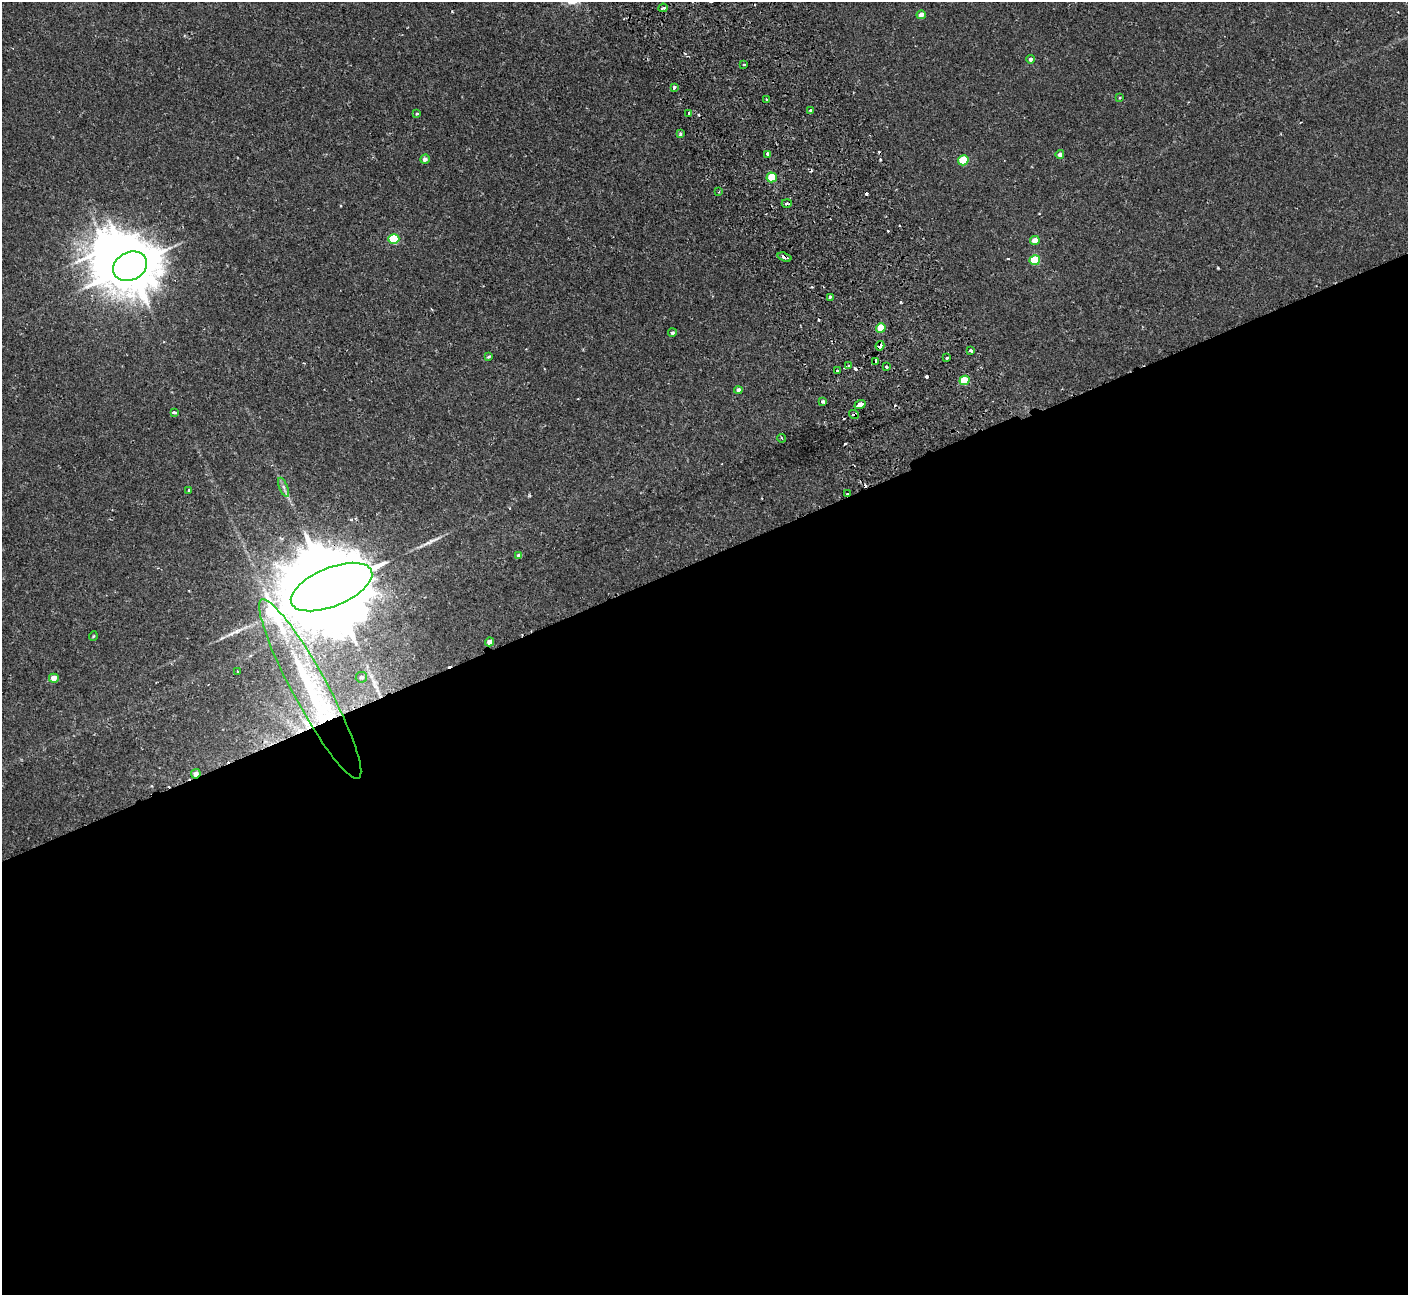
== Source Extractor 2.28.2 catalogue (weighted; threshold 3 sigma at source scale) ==
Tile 15 of 4 x 4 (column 3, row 4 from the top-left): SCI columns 2868-4273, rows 187-1479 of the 5737 x 5674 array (HDU 1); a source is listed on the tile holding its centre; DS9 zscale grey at full resolution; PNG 1410 x 1297 px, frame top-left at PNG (2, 2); each listed source drawn as its Kron ellipse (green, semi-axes under 4 px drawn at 4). Shown black and unused: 57% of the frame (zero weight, under 2 of 3 exposures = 3% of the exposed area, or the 3 px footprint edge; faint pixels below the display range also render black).
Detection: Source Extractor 2.28.2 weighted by HDU 2 'WHT'; one run over the whole footprint, this tile lists its part. Background 0.0296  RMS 0.0027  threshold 0.012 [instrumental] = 3 sigma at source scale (4.5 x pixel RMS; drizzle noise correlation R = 1.50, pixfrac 1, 0.05/0.05 arcsec/px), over >= 5 px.
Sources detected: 70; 1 inside a brighter object's white glare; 15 cosmic-ray / hot-pixel residue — neither listed nor drawn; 1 inside a brighter listed object's ellipse — not listed separately; the other 53 listed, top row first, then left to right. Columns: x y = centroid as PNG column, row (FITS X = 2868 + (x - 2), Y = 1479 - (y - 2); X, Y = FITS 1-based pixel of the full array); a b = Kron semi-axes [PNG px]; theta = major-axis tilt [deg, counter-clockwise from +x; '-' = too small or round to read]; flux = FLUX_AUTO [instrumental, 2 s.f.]
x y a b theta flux
663 8 5 3 - 0.78
921 15 4 4 - 1.5
1030 59 4 4 - 0.6
744 65 3 3 - 0.63
674 88 3 3 - 0.81
1120 98 4 3 - 0.36
766 100 3 3 - 0.48
811 110 4 3 - 0.48
417 113 3 3 - 0.52
689 113 4 3 - 0.57
680 134 3 3 - 0.65
768 154 4 3 - 1.7
1060 154 4 4 - 0.95
425 159 5 4 - 1.2
963 160 5 5 - 12
772 177 5 5 - 9.5
719 192 3 2 - 0.25
787 203 5 3 - 1
394 239 5 5 - 15
1035 240 5 4 - 2.2
785 257 7 3 -18 1.4
1035 260 5 5 - 12
130 266 18 14 27 1400
830 297 4 3 - 0.77
881 328 5 4 - 6.7
672 333 4 4 - 0.51
880 346 5 3 - 1.4
971 350 3 3 - 1.4
489 356 3 3 - 0.49
946 358 3 3 - 1
875 361 3 2 - 0.46
848 365 4 3 - 0.53
887 367 3 2 - 0.47
837 371 3 3 - 0.5
964 380 5 4 - 8.8
738 390 4 4 - 0.81
823 401 4 3 - 0.54
860 405 5 4 - 6.5
174 413 4 3 - 1.1
854 414 5 4 - 2.8
782 438 4 3 - 0.45
284 487 10 3 -68 0.71
189 490 3 3 - 0.23
847 494 3 2 - 0.37
519 556 4 4 - 1.2
331 587 43 19 22 8200
93 636 5 3 - 0.24
490 642 4 4 - 2.4
238 672 3 3 - 0.65
361 677 6 5 - 0.7
54 678 5 4 - 2.4
310 689 102 17 -62 36
196 774 5 4 - 1.6
Overlapping masked pixels (flux is a lower limit): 8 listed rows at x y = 787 203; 785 257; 130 266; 880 346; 854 414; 847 494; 331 587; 196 774